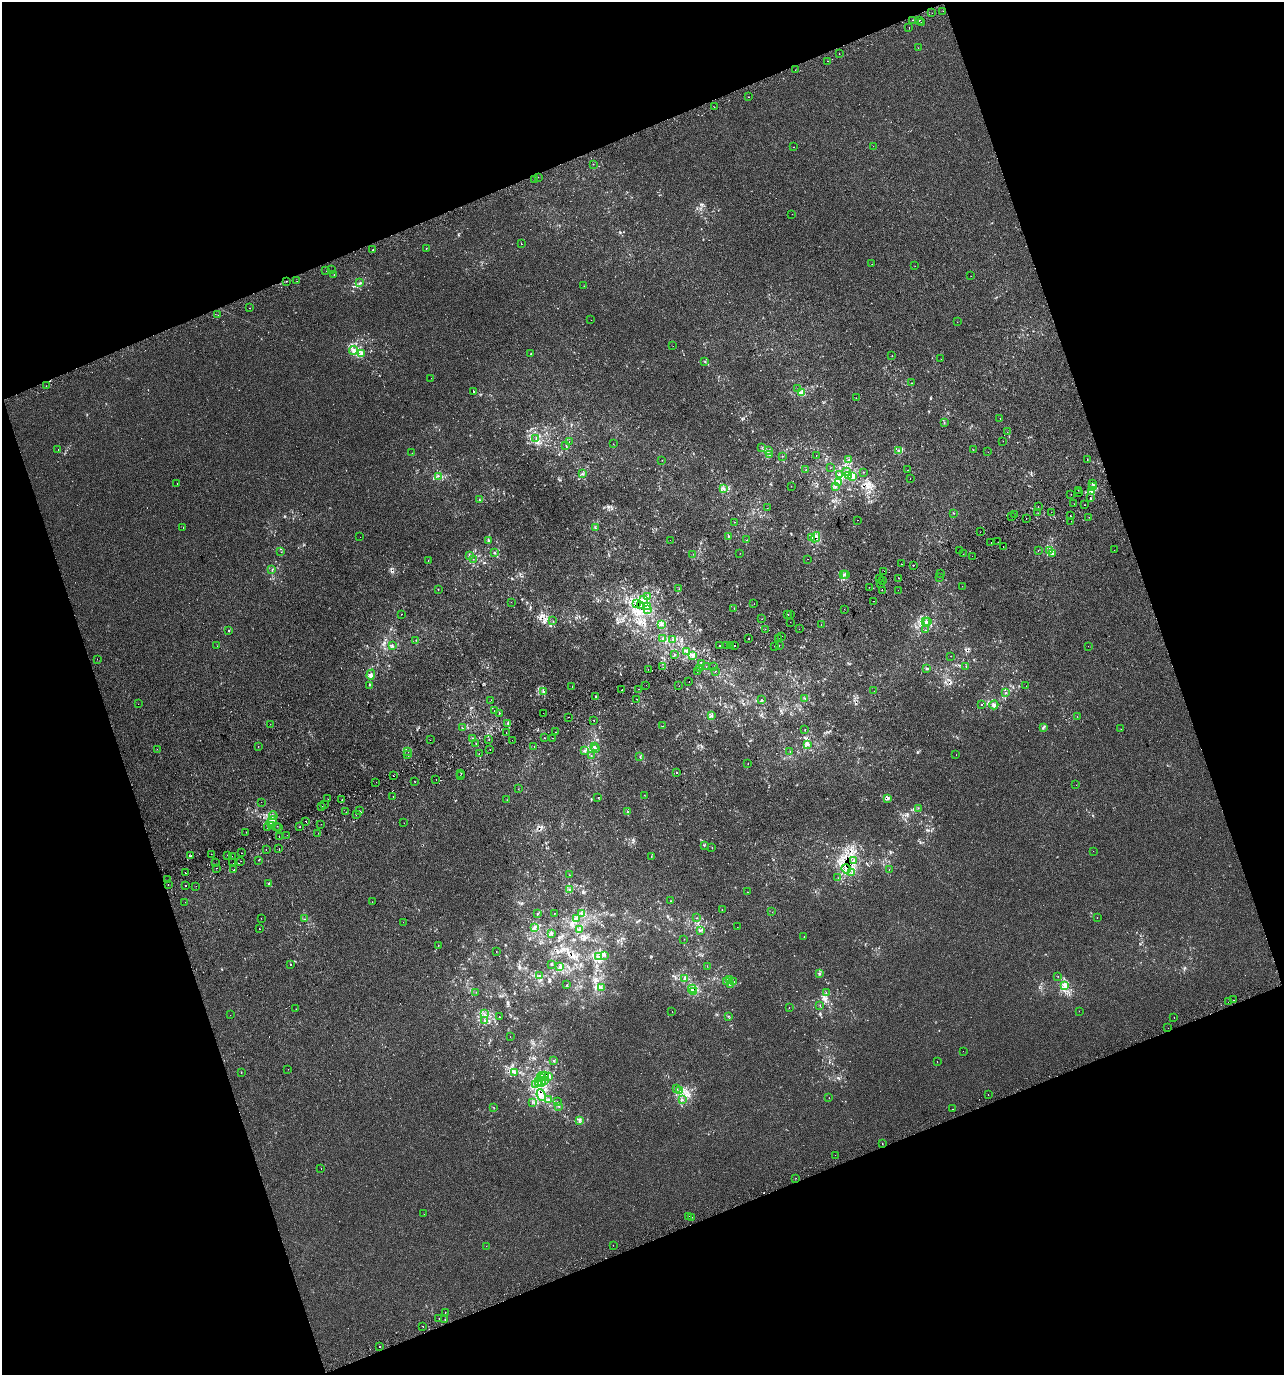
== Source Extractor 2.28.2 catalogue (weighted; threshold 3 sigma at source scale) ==
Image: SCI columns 144-5269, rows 40-5531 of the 5358 x 5574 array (HDU 1 of 3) = the unmasked area's bounding box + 8 px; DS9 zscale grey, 4 x 4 block average (1 PNG px = mean of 4 x 4 image px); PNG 1286 x 1377 px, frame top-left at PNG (2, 2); each listed source drawn as its Kron ellipse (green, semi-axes under 4 px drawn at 4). Shown black and unused: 40% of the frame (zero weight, under 2 of 3 exposures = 2% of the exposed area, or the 3 px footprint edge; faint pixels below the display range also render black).
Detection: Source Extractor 2.28.2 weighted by HDU 2 'WHT'. Background 4.20e-05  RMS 0.0036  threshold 0.0162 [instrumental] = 3 sigma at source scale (4.5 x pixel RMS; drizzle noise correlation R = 1.50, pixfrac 1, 0.0396/0.0396 arcsec/px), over >= 5 px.
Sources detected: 504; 3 too faint to see at this stretch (4 x 4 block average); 43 cosmic-ray / hot-pixel residue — neither listed nor drawn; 11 coinciding with a brighter row at this scale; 8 inside a brighter listed object's ellipse — not listed separately; the other 439 listed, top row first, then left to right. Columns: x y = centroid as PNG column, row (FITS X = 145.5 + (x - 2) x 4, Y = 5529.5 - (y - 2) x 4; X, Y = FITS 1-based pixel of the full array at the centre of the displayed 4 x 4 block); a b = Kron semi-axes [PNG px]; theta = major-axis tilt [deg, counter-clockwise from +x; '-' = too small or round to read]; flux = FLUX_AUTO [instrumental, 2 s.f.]
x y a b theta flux
943 11 2 2 - 1.7
932 13 2 2 - 0.45
913 20 2 2 - 0.8
919 20 2 2 - 2.2
921 22 2 2 - 0.88
909 27 2 2 - 3.1
918 48 2 2 - 0.53
839 54 2 2 - 0.53
828 61 2 2 - 1.1
795 70 2 2 - 1.5
748 97 2 2 - 0.62
714 107 2 2 - 1.6
873 146 2 2 - 0.58
794 147 2 2 - 1.7
593 164 2 2 - 0.5
538 177 2 2 - 0.37
534 180 2 2 - 0.38
792 214 2 2 - 0.31
521 244 2 2 - 2.4
426 249 2 2 - 0.54
373 250 2 2 - 2.2
872 264 2 2 - 0.48
915 266 2 2 - 0.73
331 270 2 2 - 0.51
326 271 2 2 - 0.81
334 275 2 2 - 0.49
971 276 2 2 - 0.39
286 281 2 2 - 0.93
297 281 2 2 - 0.35
360 283 2 2 - 0.6
584 286 2 2 - 1.3
249 308 2 2 - 0.57
218 315 2 2 - 1.8
591 320 2 2 - 0.27
957 322 2 2 - 0.72
673 346 2 2 - 0.41
353 350 4 3 - 5.6
361 353 3 2 - 1.4
531 354 2 2 - 1
892 355 2 2 - 0.51
941 359 2 2 - 0.6
705 362 2 2 - 0.65
431 378 2 2 - 1
911 383 2 2 - 2
46 386 2 2 - 2.8
798 388 2 2 - 0.48
473 391 2 2 - 3.8
802 393 4 2 - 2.6
856 398 2 2 - 0.34
1000 418 2 2 - 0.66
944 422 2 2 - 0.69
1007 432 2 2 - 0.84
536 438 2 2 - 0.72
1003 441 2 2 - 1.9
569 442 2 2 - 0.46
613 444 2 2 - 0.52
566 446 2 2 - 0.49
762 448 2 2 - 1
58 450 2 2 - 0.97
769 450 2 2 - 1.2
973 450 2 2 - 0.73
898 451 2 2 - 2.5
988 452 2 2 - 0.4
412 453 2 2 - 0.87
769 455 3 2 - 2.5
816 455 2 2 - 0.76
782 456 2 2 - 0.59
849 459 2 2 - 0.71
662 460 2 2 - 0.31
1087 460 2 2 - 0.49
830 468 2 2 - 0.33
806 469 2 2 - 0.37
908 470 2 2 - 0.45
846 472 2 2 - 3.6
863 472 2 2 - 0.57
582 473 3 2 - 1.6
840 475 3 2 - 1.5
438 476 2 2 - 0.61
848 476 2 2 - 1.2
853 476 2 2 - 0.8
910 478 2 2 - 1.2
838 482 3 2 - 6.7
177 483 2 2 - 0.66
1092 483 2 2 - 0.72
791 486 2 2 - 0.34
1093 486 2 2 - 0.94
835 487 2 2 - 1.1
723 489 3 2 - 3.5
1078 490 2 2 - 1.7
1092 492 3 2 - 3.2
1078 493 2 2 - 110
1071 494 2 2 - 1.1
1090 498 2 2 - 1.1
480 500 2 2 - 0.79
1074 504 2 2 - 1.2
1084 505 2 2 - 3.5
1038 507 2 2 - 27
767 508 2 2 - 0.36
1051 512 2 2 - 0.75
953 513 2 2 - 0.93
1038 513 2 2 - 1.7
1015 514 2 2 - 1.5
1012 516 2 2 - 0.86
1070 516 2 2 - 2.9
1089 517 2 2 - 2.4
1026 518 2 2 - 0.69
858 520 2 2 - 12
1071 521 2 2 - 0.82
734 522 2 2 - 1.1
183 528 2 2 - 0.86
596 528 3 2 - 1.4
980 532 2 2 - 2
728 536 2 2 - 1.4
360 537 2 2 - 1.6
812 537 3 3 - 3.4
816 537 5 3 - 6.8
489 540 2 2 - 1.2
670 540 2 2 - 0.73
747 540 2 2 - 1.4
998 542 2 2 - 0.97
991 543 2 2 - 3.1
1003 546 2 2 - 1.6
1038 550 2 2 - 0.33
1050 550 3 2 - 2.4
1114 550 2 2 - 3.4
960 551 2 2 - 1.9
281 552 2 2 - 0.82
495 552 2 2 - 0.59
740 553 2 2 - 0.31
693 554 2 2 - 0.4
963 554 2 2 - 0.94
1052 554 2 2 - 1.3
469 555 3 2 - 0.85
972 556 2 2 - 2.7
473 559 2 2 - 0.47
808 559 2 2 - 1.1
428 561 2 2 - 0.37
901 564 2 2 - 0.76
913 565 2 2 - 28
272 570 2 2 - 0.92
884 571 2 2 - 1.9
940 573 2 2 - 0.5
843 574 2 2 - 0.89
846 575 2 2 - 3.8
939 577 2 2 - 2.6
899 578 2 2 - 1.7
879 579 2 2 - 4.7
883 581 2 2 - 1
881 583 2 2 - 0.44
962 586 2 2 - 0.33
869 587 2 2 - 0.36
679 589 2 2 - 1
438 590 2 2 - 0.41
882 590 2 2 - 6.1
898 590 2 2 - 0.34
647 596 2 2 - 0.88
643 599 2 2 - 1.4
874 601 2 2 - 1.2
511 602 2 2 - 0.53
637 603 3 2 - 6.2
754 604 2 2 - 0.57
640 606 3 2 - 4.3
647 607 2 2 - 2.6
734 608 2 2 - 0.74
844 609 2 2 - 0.5
647 610 3 2 - 2
401 614 2 2 - 4.1
788 615 2 2 - 2.8
790 615 2 2 - 5.3
762 619 2 2 - 0.48
553 621 2 2 - 0.73
926 621 2 2 - 0.93
790 622 2 2 - 0.47
928 622 2 2 - 1.7
662 624 4 2 - 3.9
821 624 2 2 - 0.49
765 629 2 2 - 1.1
799 629 2 2 - 1.5
229 630 2 2 - 1.2
925 630 2 2 - 0.67
781 636 2 2 - 1.3
663 639 2 2 - 0.77
672 639 2 2 - 1.1
748 639 2 2 - 6.2
779 639 2 2 - 0.9
416 640 2 2 - 0.85
720 645 2 2 - 7.3
217 646 2 2 - 0.39
392 646 3 2 - 1.8
726 646 2 2 - 2.8
730 646 2 2 - 0.69
735 646 2 2 - 6.1
775 646 2 2 - 0.53
779 646 2 2 - 0.61
1088 646 2 2 - 0.34
686 651 3 2 - 1.8
675 654 2 2 - 1.5
693 656 3 2 - 2
951 656 2 2 - 0.45
97 659 2 2 - 2.6
701 664 3 2 - 2.2
966 666 2 2 - 0.87
663 667 2 2 - 0.85
706 667 2 2 - 1.7
714 667 2 2 - 1.6
699 668 2 2 - 0.67
927 668 3 2 - 1.8
648 670 2 2 - 2.5
715 671 2 2 - 0.8
697 672 2 2 - 2
371 675 5 2 - 4.2
689 682 2 2 - 1.1
370 685 2 2 - 0.78
646 685 2 2 - 0.34
679 686 2 2 - 0.36
1026 686 2 2 - 3
572 687 2 2 - 2.4
638 689 2 2 - 1.8
622 690 2 2 - 1.3
543 691 2 2 - 0.75
874 691 2 2 - 0.38
1006 692 3 2 - 0.54
595 697 2 2 - 1.7
637 699 2 2 - 0.8
805 699 2 2 - 0.9
491 700 2 2 - 0.27
761 700 2 2 - 1.3
138 704 2 2 - 0.33
981 704 2 2 - 2.3
994 705 4 2 - 4.5
494 711 2 2 - 0.81
499 713 2 2 - 0.54
543 713 2 2 - 0.33
711 716 2 2 - 2.8
1077 716 2 2 - 0.51
568 717 2 2 - 13
594 720 2 2 - 0.66
508 723 2 2 - 2
270 724 2 2 - 0.41
663 726 2 2 - 0.85
1043 727 3 2 - 1.8
462 728 2 2 - 1.1
1121 729 2 2 - 0.99
805 730 2 2 - 0.68
555 732 2 2 - 4.2
506 733 2 2 - 1.3
473 738 2 2 - 1.2
544 738 2 2 - 1.6
553 738 2 2 - 0.83
430 740 2 2 - 0.36
489 740 2 2 - 0.97
512 740 2 2 - 1.2
476 744 2 2 - 1.9
807 744 2 2 - 2.8
258 746 2 2 - 1.2
534 746 2 2 - 0.72
594 746 2 2 - 0.9
157 749 2 2 - 0.77
490 749 2 2 - 1.5
595 749 4 2 - 2.8
584 750 2 2 - 3.4
408 751 2 2 - 0.82
790 752 2 2 - 0.51
479 754 2 2 - 0.38
408 755 2 2 - 1.1
956 755 2 2 - 1.2
591 756 2 2 - 0.49
640 756 2 2 - 0.52
748 764 2 2 - 0.65
677 772 2 2 - 1.7
461 774 2 2 - 0.68
393 776 2 2 - 2.9
461 776 2 2 - 1.7
436 780 2 2 - 0.68
414 781 2 2 - 0.63
376 782 2 2 - 1.4
1076 785 2 2 - 0.32
518 789 2 2 - 0.45
644 795 2 2 - 0.48
393 796 2 2 - 1.6
598 798 2 2 - 8.2
888 798 3 2 - 2.3
328 799 2 2 - 0.82
342 800 2 2 - 0.6
507 800 2 2 - 0.46
261 802 2 2 - 0.39
325 805 2 2 - 1.2
322 806 2 2 - 1.8
918 808 2 2 - 0.56
359 811 2 2 - 2.7
346 812 2 2 - 0.84
628 812 2 2 - 0.98
356 815 2 2 - 0.76
273 816 4 3 - 5.2
272 821 5 3 - 7.5
306 821 2 2 - 3.8
404 823 2 2 - 0.35
321 824 2 2 - 0.35
272 825 2 2 - 4.1
277 826 2 2 - 1.9
279 827 2 2 - 1.1
300 827 2 2 - 4.1
268 828 2 2 - 0.89
246 832 2 2 - 0.62
318 833 2 2 - 0.31
287 835 2 2 - 2.2
279 837 2 2 - 0.97
704 846 2 2 - 0.8
712 848 2 2 - 0.68
279 849 2 2 - 0.44
266 850 2 2 - 0.96
1093 851 2 2 - 0.32
241 853 2 2 - 1.5
211 854 2 2 - 0.62
228 855 2 2 - 0.65
191 856 2 2 - 3.2
232 856 2 2 - 0.48
651 856 2 2 - 0.6
258 860 2 2 - 0.56
241 861 2 2 - 0.44
854 861 2 2 - 1.5
216 863 2 2 - 0.79
233 863 2 2 - 0.25
217 868 2 2 - 1.5
846 869 5 3 - 7.1
889 869 2 2 - 0.65
234 870 2 2 - 1.6
852 872 2 2 - 1.6
185 873 2 2 - 0.89
569 875 2 2 - 0.47
838 878 2 2 - 0.73
168 880 2 2 - 0.47
168 884 2 2 - 2.4
269 884 2 2 - 0.88
185 886 2 2 - 2.7
196 886 2 2 - 1.1
569 889 2 2 - 1.3
748 892 2 2 - 0.52
670 901 2 2 - 0.56
185 902 2 2 - 0.7
372 902 2 2 - 0.36
722 909 2 2 - 0.39
772 912 2 2 - 0.4
554 913 2 2 - 0.38
582 913 2 2 - 1.6
537 914 2 2 - 1
261 918 2 2 - 0.27
696 918 2 2 - 0.87
1097 918 2 2 - 0.4
305 919 2 2 - 0.47
576 919 3 2 - 1.5
403 922 2 2 - 0.29
535 927 4 2 - 3.6
737 927 2 2 - 0.48
259 929 2 2 - 2
579 929 2 2 - 0.58
701 930 2 2 - 0.71
551 933 3 2 - 1.5
804 937 2 2 - 0.43
684 939 2 2 - 0.39
438 945 2 2 - 0.47
496 952 2 2 - 3.6
604 955 3 2 - 2.6
599 956 2 2 - 1.9
552 964 2 2 - 1
290 965 2 2 - 2
707 966 2 2 - 0.48
560 967 2 2 - 1
819 973 3 2 - 1.6
539 976 3 2 - 0.78
1058 976 2 2 - 0.63
685 978 2 2 - 1.5
729 980 2 2 - 1
726 982 3 2 - 2
734 982 2 2 - 0.65
730 984 2 2 - 1
567 985 2 2 - 0.91
1065 985 3 2 - 10
601 988 2 2 - 0.95
692 989 4 3 - 4.2
694 991 3 2 - 3.1
476 992 2 2 - 0.65
826 992 2 2 - 0.6
1234 1000 2 2 - 1.1
1228 1002 2 2 - 0.38
820 1005 2 2 - 0.52
789 1007 2 2 - 0.52
296 1009 2 2 - 0.3
672 1011 2 2 - 0.37
1079 1011 2 2 - 0.41
484 1014 2 2 - 1.6
230 1015 2 2 - 0.27
729 1016 2 2 - 0.76
499 1017 2 2 - 1.1
1174 1017 2 2 - 0.61
484 1021 2 2 - 0.88
1168 1028 2 2 - 1.1
510 1037 2 2 - 2
963 1051 2 2 - 0.41
553 1061 2 2 - 0.92
937 1062 2 2 - 0.34
288 1069 2 2 - 0.31
241 1072 2 2 - 0.49
515 1072 2 2 - 0.95
545 1075 2 2 - 0.46
542 1076 3 2 - 2.1
540 1077 2 2 - 0.73
548 1077 2 2 - 1.5
545 1080 3 2 - 2.2
538 1081 2 2 - 1.5
541 1083 3 2 - 1.7
536 1085 2 2 - 0.9
677 1089 2 2 - 0.44
680 1090 3 2 - 0.92
541 1095 6 2 -66 5.7
988 1095 2 2 - 0.68
829 1098 2 2 - 0.49
548 1099 2 2 - 1.9
682 1099 2 2 - 2.1
558 1101 2 2 - 0.42
532 1102 2 2 - 0.76
559 1106 2 2 - 1
493 1107 2 2 - 0.88
952 1109 2 2 - 3.4
579 1120 3 2 - 1.8
882 1144 2 2 - 0.62
835 1155 2 2 - 0.82
321 1168 2 2 - 3.8
796 1178 2 2 - 0.83
424 1214 2 2 - 0.67
689 1216 2 2 - 0.34
692 1217 2 2 - 1.4
613 1245 2 2 - 0.88
486 1246 2 2 - 0.32
445 1312 2 2 - 0.55
439 1318 2 2 - 1.9
445 1320 2 2 - 0.49
423 1326 2 2 - 4.7
380 1347 2 2 - 24
Overlapping masked pixels (flux is a lower limit): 7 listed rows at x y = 816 537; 637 603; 640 606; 846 869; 692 989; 545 1075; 541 1083
Diffuse or blended objects may show on this block-average render without a row.